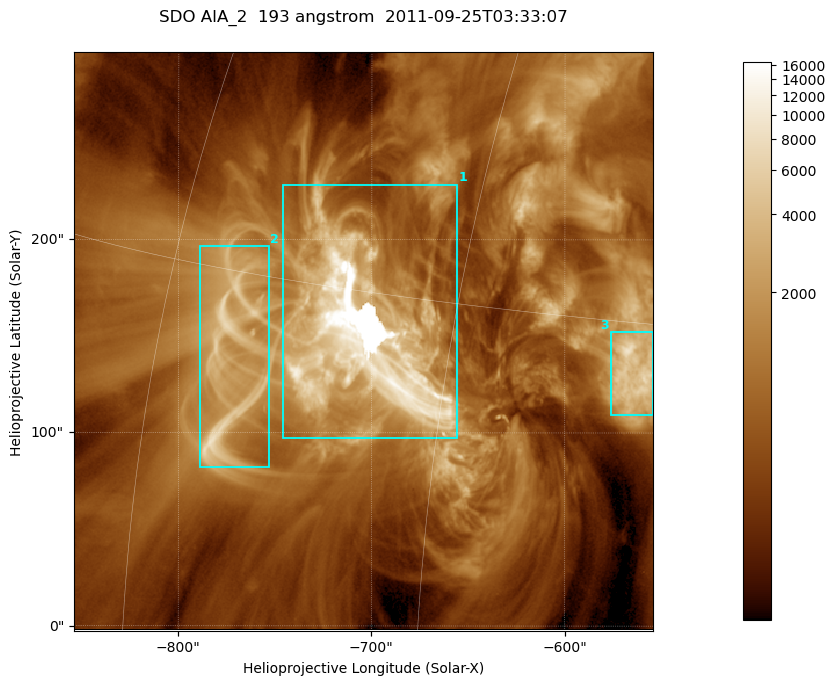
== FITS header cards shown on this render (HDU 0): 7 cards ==
TELESCOP= 'SDO     '           /
INSTRUME= 'AIA_2   '           /
WAVELNTH=                  193 /
WAVEUNIT= 'angstrom'           /
DATE-OBS= '2011-09-25T03:33:07.84' /
CTYPE1  = 'HPLN-TAN'           /
CTYPE2  = 'HPLT-TAN'           /

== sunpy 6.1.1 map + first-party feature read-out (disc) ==
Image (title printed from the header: SDO AIA_2  193 angstrom  2011-09-25T03:33:07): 499 x 499 px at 0.601 arcsec/px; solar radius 957 arcsec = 1592 px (partial field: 3.1% of the solar disc is inside the frame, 100% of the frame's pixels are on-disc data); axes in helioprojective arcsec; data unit not stated in the header (colour bar unlabelled)
Orientation: roll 0.0578 deg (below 1 deg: not rotated)
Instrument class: DISC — disc imager (sunpy class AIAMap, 193 A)
Bright regions (active regions / flare kernels): reference = the on-disc median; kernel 5 px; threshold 5 sigma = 2232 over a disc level ~665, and >= 1.15x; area >= 249 px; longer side >= 6 px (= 3.6 arcsec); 3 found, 3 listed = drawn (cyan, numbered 1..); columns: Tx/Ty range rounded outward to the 2 arcsec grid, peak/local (2 s.f.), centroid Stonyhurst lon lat
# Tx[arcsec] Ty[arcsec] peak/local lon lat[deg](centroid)
1 -746..-656 96..230 25 -49 +13
2 -790..-752 82..198 10 -56 +12
3 -576..-554 108..152 12 -37 +13